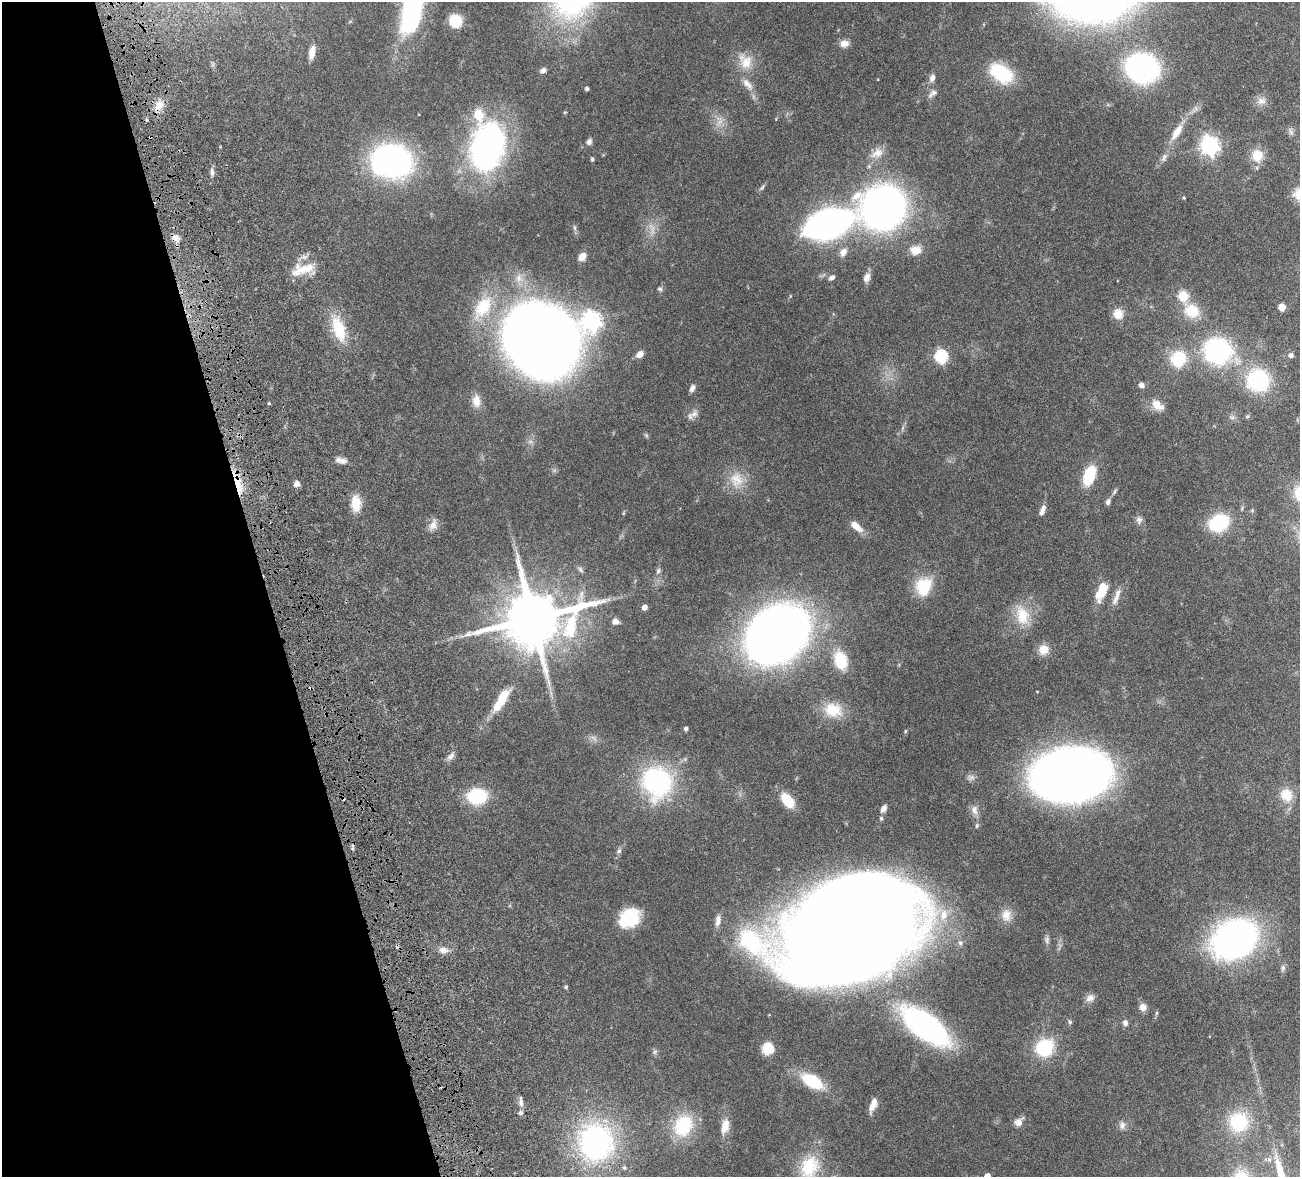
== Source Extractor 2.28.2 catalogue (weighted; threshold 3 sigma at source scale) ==
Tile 5 of 4 x 4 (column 1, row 2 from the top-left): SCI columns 159-1456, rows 2683-3857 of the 5510 x 5250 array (HDU 1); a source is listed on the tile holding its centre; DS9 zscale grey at full resolution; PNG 1302 x 1179 px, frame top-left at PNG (2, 2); no overlay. Shown black and unused: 21% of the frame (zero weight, under 4 of 8 exposures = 8% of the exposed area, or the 3 px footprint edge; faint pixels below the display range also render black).
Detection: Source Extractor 2.28.2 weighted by HDU 2 'WHT'; one run over the whole footprint, this tile lists its part. Background 0.0863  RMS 0.0031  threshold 0.0127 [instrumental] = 3 sigma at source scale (4.09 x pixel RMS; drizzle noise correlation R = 1.36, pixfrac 0.8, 0.05/0.05 arcsec/px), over >= 5 px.
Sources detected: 144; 1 too faint to see at this stretch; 3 inside a brighter object's white glare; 2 cosmic-ray / hot-pixel residue — not listed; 7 inside a brighter listed object's ellipse — not listed separately; the other 131 listed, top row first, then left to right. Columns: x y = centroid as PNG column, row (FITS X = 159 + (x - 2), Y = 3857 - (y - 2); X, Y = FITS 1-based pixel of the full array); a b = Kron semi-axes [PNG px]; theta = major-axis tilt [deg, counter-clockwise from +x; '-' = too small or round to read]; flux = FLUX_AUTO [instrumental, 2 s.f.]
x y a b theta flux
455 21 10 10 - 8.3
410 24 34 21 82 26
844 43 11 9 10 1.8
312 52 14 6 80 2.4
746 62 19 17 59 5.1
1142 68 25 21 -19 60
543 70 8 6 12 0.85
1001 73 26 16 -34 15
932 78 10 7 69 1.2
747 84 19 9 -47 2.5
587 89 4 3 - 0.61
933 93 14 6 38 1.2
1261 101 11 9 -11 1.7
159 105 14 11 52 2.9
565 112 5 3 - 0.23
147 120 5 3 - 0.33
1177 132 24 9 56 3.9
1291 132 8 6 -68 0.78
150 137 4 2 - 0.23
589 142 8 6 66 0.95
1209 145 7 7 - 120
487 147 47 32 76 78
877 153 18 11 28 2.9
1257 155 13 12 - 4.8
1164 157 14 5 70 1.1
592 159 5 4 - 0.45
392 161 31 25 -4 92
212 172 11 5 -84 0.9
762 187 9 5 59 0.54
1184 198 4 4 - 0.26
883 207 45 43 20 110
828 224 30 15 20 200
176 238 10 8 0 1.6
916 250 15 12 7 3.2
843 252 12 9 54 1.8
582 256 9 7 55 2.2
303 269 34 12 17 5.8
866 277 12 8 67 1.6
832 278 8 5 24 0.81
660 289 7 6 - 0.56
1183 296 5 5 - 16
483 307 35 20 56 12
1282 307 5 5 - 5.3
1192 311 21 17 -31 7
1118 314 13 12 - 2.9
592 321 11 9 25 120
339 329 34 15 -72 9.5
542 340 50 44 -56 480
1218 351 28 26 -23 36
640 354 9 6 37 1.8
1291 355 5 5 - 1.1
941 357 6 6 - 35
1178 359 21 19 72 9.8
1258 380 27 26 - 20
1141 385 5 5 - 1.4
692 388 9 5 68 1.1
476 401 17 11 -83 2.7
269 403 4 3 - 0.28
1157 405 17 10 -39 3
694 414 13 8 31 1.4
1232 417 7 4 0 0.55
646 435 6 4 -72 0.38
343 461 9 8 - 1.3
1089 475 17 9 70 12
736 480 22 19 -47 5.7
237 482 31 7 -75 6.7
297 484 8 7 - 1.1
1114 492 10 4 55 0.56
1108 502 7 5 65 0.93
356 503 20 11 -87 4.7
1043 508 9 6 -89 1.1
1139 520 10 8 90 1.1
1219 523 19 14 29 18
433 525 14 10 65 2.1
856 526 19 8 -42 2.8
580 569 9 6 -46 0.7
658 571 8 6 70 0.69
924 587 25 20 72 9.1
1102 590 21 11 68 6.1
1115 599 17 7 64 2
644 607 4 4 - 1.8
1022 615 28 18 -75 7.2
533 619 19 15 8 2200
615 621 8 7 - 1.4
777 634 39 29 36 330
1043 649 13 12 - 2.9
840 660 21 14 -73 8.8
502 699 26 8 59 8.7
833 710 24 19 -13 7.2
686 729 5 4 - 0.52
905 731 6 4 88 0.29
450 756 11 7 49 1.2
1071 774 44 30 11 510
971 777 11 8 9 1.1
657 782 38 34 -73 36
1286 795 17 15 -57 4.8
477 796 17 13 5 17
787 800 19 11 -51 5.8
883 808 10 6 60 1.1
974 810 14 9 -81 1.7
881 818 6 5 - 0.45
619 851 8 6 74 0.71
1006 915 17 13 -88 2.8
629 918 24 18 36 11
718 921 16 8 83 1.8
851 931 100 69 21 1200
1234 939 49 37 30 78
1047 940 11 6 80 0.85
443 950 12 7 -9 1.8
1283 968 9 5 86 0.77
566 987 4 4 - 0.4
1090 998 11 9 28 1.5
1143 1007 10 9 - 1.5
1070 1022 7 5 -63 0.47
1125 1023 8 7 - 0.95
925 1026 39 17 -37 85
768 1048 11 11 - 5.1
1044 1048 19 17 40 14
812 1081 27 14 -30 12
521 1102 14 5 -85 1.2
873 1105 16 6 70 2.6
1019 1122 10 8 48 2
1239 1122 26 26 - 14
1122 1125 10 8 80 1.2
683 1126 30 23 62 14
725 1126 19 9 75 3.1
596 1142 49 45 -81 49
1269 1159 6 6 - 0.64
809 1167 33 26 60 12
987 1176 5 5 - 3.4
1241 1176 20 19 - 5.5
Overlapping masked pixels (flux is a lower limit): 3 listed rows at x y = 150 137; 176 238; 237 482
Isophote crosses this tile's border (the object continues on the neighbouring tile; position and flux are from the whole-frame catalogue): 3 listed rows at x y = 809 1167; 987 1176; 1241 1176